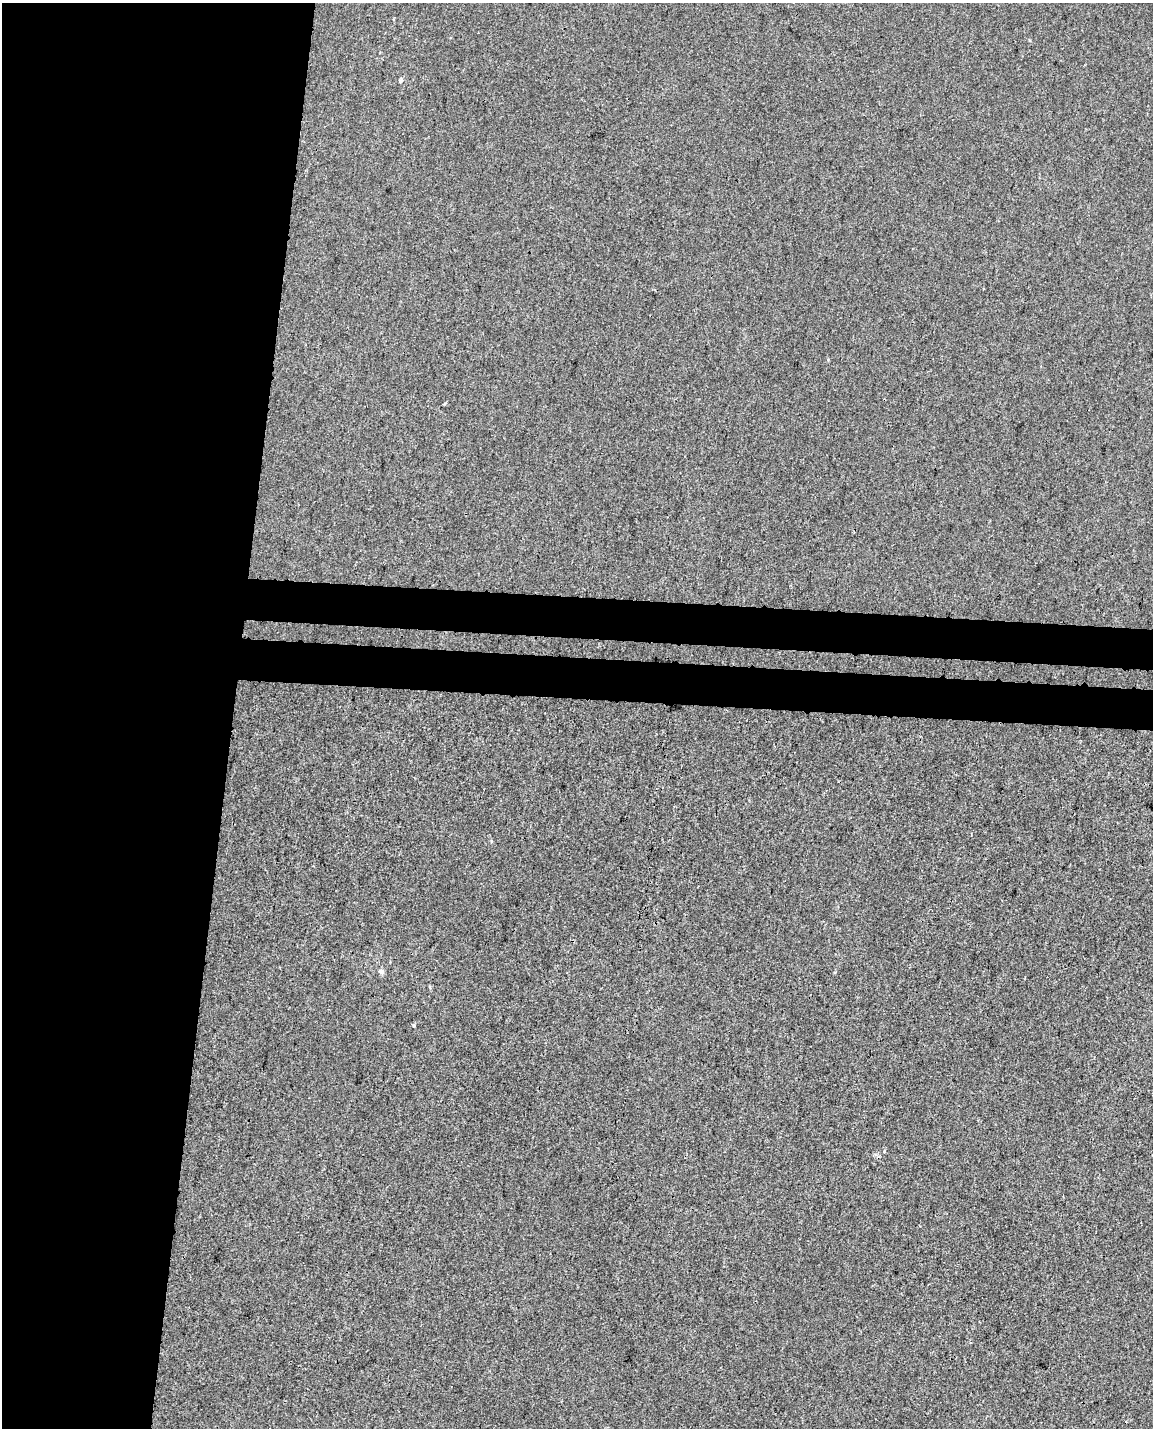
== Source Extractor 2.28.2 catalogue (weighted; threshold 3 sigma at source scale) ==
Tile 5 of 4 x 3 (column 1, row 2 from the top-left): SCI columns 17-1167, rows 1768-3193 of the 4626 x 4904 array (HDU 1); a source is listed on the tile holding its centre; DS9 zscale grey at full resolution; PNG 1155 x 1430 px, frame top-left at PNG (2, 3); no overlay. Shown black and unused: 25% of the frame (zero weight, under 3 of 4 exposures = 5% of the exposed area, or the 3 px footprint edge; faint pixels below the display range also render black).
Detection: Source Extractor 2.28.2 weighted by HDU 2 'WHT'; one run over the whole footprint, this tile lists its part. Background -7.69e-04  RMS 0.005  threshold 0.0223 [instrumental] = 3 sigma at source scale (4.5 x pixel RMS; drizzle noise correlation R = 1.50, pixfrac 1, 0.0396/0.0396 arcsec/px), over >= 5 px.
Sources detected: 3; all 3 listed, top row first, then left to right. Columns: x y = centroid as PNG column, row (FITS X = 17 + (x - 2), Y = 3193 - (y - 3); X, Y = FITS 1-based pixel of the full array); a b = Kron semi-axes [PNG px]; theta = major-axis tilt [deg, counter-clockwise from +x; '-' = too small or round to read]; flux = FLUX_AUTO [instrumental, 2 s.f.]
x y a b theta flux
401 80 6 4 18 0.67
381 971 8 6 -9 1.3
414 1025 5 3 - 0.44